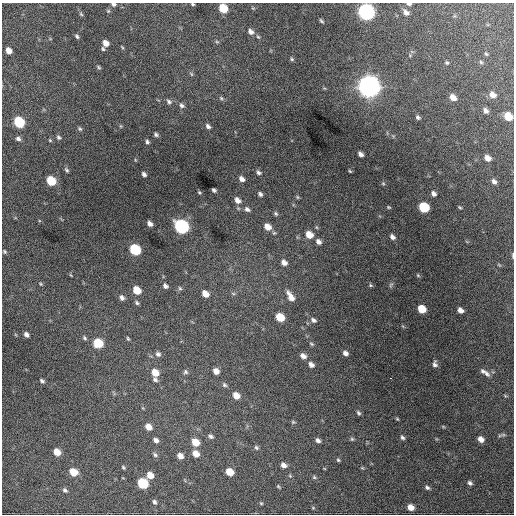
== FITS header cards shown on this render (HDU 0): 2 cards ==
NAXIS1  =                  512 / Axis length
NAXIS2  =                  512 / Axis length

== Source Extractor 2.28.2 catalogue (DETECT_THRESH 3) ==
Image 512 x 512 px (HDU 0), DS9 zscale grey, 1 PNG px = 1 image px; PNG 516 x 516 px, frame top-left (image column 1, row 512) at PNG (2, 3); no overlay
Background 1150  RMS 29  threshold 86.4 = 3 sigma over >= 5 px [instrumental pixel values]
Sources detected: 147; all 147 listed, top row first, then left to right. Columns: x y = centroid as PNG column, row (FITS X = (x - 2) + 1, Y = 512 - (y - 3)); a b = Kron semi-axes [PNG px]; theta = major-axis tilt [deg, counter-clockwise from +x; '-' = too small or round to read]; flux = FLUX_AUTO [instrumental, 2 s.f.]
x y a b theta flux
113 4 5 4 - 4.1e+03
193 4 3 3 - 2.2e+03
409 4 6 4 -2 3.6e+03
223 8 7 5 -50 5.6e+04
108 11 5 4 - 2.4e+03
366 12 8 7 - 7.6e+05
406 12 9 7 -44 9.0e+03
81 14 7 4 -45 2.8e+03
321 21 5 3 - 2.8e+03
251 32 7 6 - 7.9e+03
77 36 6 4 -61 3.5e+03
217 42 6 4 -19 2.3e+03
105 43 6 5 - 1.3e+04
122 47 5 3 - 1.9e+03
103 49 6 4 -77 2.8e+03
8 51 6 5 - 1.4e+04
486 54 5 4 - 2.3e+03
410 55 6 3 74 2.3e+03
292 59 5 4 - 2.7e+03
481 62 6 4 -46 2.6e+03
447 63 5 4 - 2.7e+03
99 67 6 4 -38 2.6e+03
191 74 7 3 -53 2.5e+03
369 86 9 8 - 2.1e+06
492 95 8 6 -40 1.2e+04
221 98 7 4 -45 3.1e+03
453 98 6 5 - 1.5e+04
169 102 7 5 -28 5.0e+03
182 105 7 5 -44 4.9e+03
486 111 5 4 - 6.7e+03
508 116 6 5 - 4.1e+04
418 117 5 4 - 4.2e+03
19 122 7 6 - 1.2e+05
121 126 5 3 - 1.9e+03
208 126 6 4 -46 5.3e+03
80 129 6 4 -44 3.0e+03
156 134 5 4 - 4.0e+03
58 137 6 4 -56 3.8e+03
18 139 6 5 - 5.5e+03
50 140 5 4 - 1.9e+03
147 142 5 4 - 3.7e+03
360 154 5 4 - 7.1e+03
487 158 6 5 - 1.3e+04
66 170 7 4 -53 3.3e+03
350 171 4 3 - 1.8e+03
258 172 7 5 -33 4.8e+03
144 174 5 4 - 5.5e+03
242 179 6 5 - 8.6e+03
51 181 7 6 - 6.6e+04
494 181 6 5 - 6.1e+03
383 183 5 5 - 2.6e+03
214 190 4 4 - 3.9e+03
199 193 5 4 - 2.3e+03
260 194 6 5 - 4.9e+03
434 194 6 5 - 7.0e+03
297 197 6 5 - 2.7e+03
237 200 8 6 -41 1.1e+04
389 207 5 4 - 2.1e+03
424 207 7 6 - 1.0e+05
460 207 4 3 - 2.3e+03
247 209 7 6 - 6.0e+03
276 214 6 5 - 3.8e+03
150 224 6 4 -46 8.2e+03
182 226 8 6 -41 4.3e+05
267 227 8 6 -42 2.0e+04
309 235 7 6 - 2.6e+04
392 237 6 5 - 7.5e+03
318 242 7 6 - 8.6e+03
135 250 7 6 - 1.4e+05
4 251 5 4 - 2.6e+03
513 255 8 3 -88 2.7e+03
284 262 7 6 - 1.0e+04
499 265 6 3 -19 2.0e+03
418 275 6 4 -46 2.2e+03
41 284 6 4 -36 2.5e+03
371 285 6 4 -22 2.8e+03
391 285 7 5 58 3.3e+03
165 286 6 4 -49 5.8e+03
180 288 6 5 - 3.4e+03
137 290 7 5 -45 3.7e+04
233 293 6 4 -19 2.8e+03
205 294 7 5 -42 1.8e+04
290 296 11 5 -59 1.6e+04
122 298 7 6 - 6.4e+03
137 303 6 5 - 3.7e+03
422 309 6 5 - 4.3e+04
460 310 6 4 -40 1.0e+04
280 317 7 5 -40 4.6e+04
313 320 8 6 -30 5.9e+03
26 335 5 4 - 7.1e+03
84 338 6 4 -44 3.3e+03
128 338 6 4 -63 2.5e+03
98 343 7 6 - 7.0e+04
311 344 7 4 -28 2.8e+03
345 353 6 5 - 7.9e+03
158 354 7 6 - 5.8e+03
303 356 8 6 -32 9.7e+03
435 364 6 4 -84 5.4e+03
311 365 7 5 -45 8.2e+03
216 371 6 5 - 1.3e+04
483 371 9 6 -36 5.8e+03
155 372 7 6 - 2.6e+04
185 372 6 6 - 3.9e+03
487 374 9 5 -48 6.1e+03
391 378 3 2 - 4.2e+03
155 379 7 6 - 4.6e+03
42 381 5 4 - 4.2e+03
224 385 7 5 -36 3.9e+03
236 395 6 5 - 2.0e+04
505 396 5 3 - 2.1e+03
143 408 6 3 -71 1.8e+03
359 413 7 5 -56 4.0e+03
397 419 4 3 - 2.0e+03
293 422 6 5 - 2.6e+03
443 426 5 3 - 1.8e+03
148 427 7 5 -42 1.8e+04
503 435 9 4 6 4.1e+03
211 436 7 5 -25 5.0e+03
402 437 6 4 -59 4.3e+03
352 439 5 5 - 3.0e+03
481 439 6 5 - 1.3e+04
156 440 6 5 - 7.5e+03
318 440 6 5 - 6.3e+03
195 442 7 6 - 3.3e+04
256 447 6 5 - 3.6e+03
57 452 6 5 - 2.6e+04
196 454 7 6 - 2.0e+04
155 455 8 5 -44 4.3e+03
180 456 6 5 - 1.3e+04
338 460 5 4 - 2.7e+03
284 465 7 5 -33 9.2e+03
123 467 4 3 - 2.6e+03
362 468 6 4 -1 2.1e+03
73 472 7 5 -29 3.5e+04
230 472 6 5 - 3.3e+04
150 475 6 6 - 1.9e+04
290 476 5 4 - 2.3e+03
314 477 6 4 -43 3.0e+03
143 483 7 6 - 1.3e+05
470 483 5 4 - 5.2e+03
278 487 6 3 -39 2.3e+03
427 487 6 5 - 4.4e+03
65 490 6 5 - 4.2e+03
154 502 6 4 -63 4.4e+03
261 503 5 4 - 2.3e+03
411 507 6 5 - 1.8e+04
313 508 4 4 - 1.9e+03
At the frame edge (FLAGS 8, measured only in part): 6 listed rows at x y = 113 4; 193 4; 409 4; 366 12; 508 116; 513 255